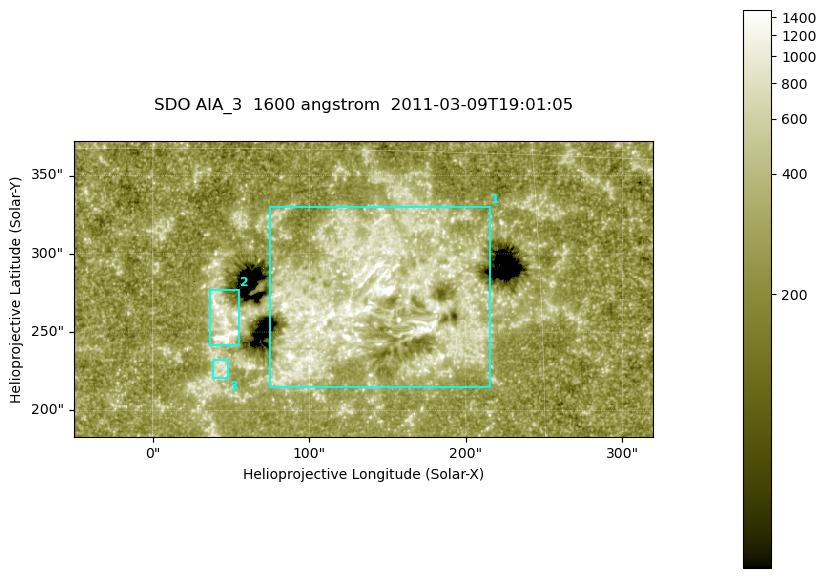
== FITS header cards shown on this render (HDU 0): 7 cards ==
TELESCOP= 'SDO     '           /
INSTRUME= 'AIA_3   '           /
WAVELNTH=                 1600 /
WAVEUNIT= 'angstrom'           /
DATE-OBS= '2011-03-09T19:01:05.121' /
CTYPE1  = 'HPLN-TAN'           /
CTYPE2  = 'HPLT-TAN'           /

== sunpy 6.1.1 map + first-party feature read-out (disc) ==
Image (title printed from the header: SDO AIA_3  1600 angstrom  2011-03-09T19:01:05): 607 x 311 px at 0.609 arcsec/px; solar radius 967 arcsec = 1587 px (partial field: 2.4% of the solar disc is inside the frame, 100% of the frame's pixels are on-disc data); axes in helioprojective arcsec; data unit not stated in the header (colour bar unlabelled)
Pointing: header CRPIX1/2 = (2052.59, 2044.23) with CRVAL1/2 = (0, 0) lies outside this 607 x 311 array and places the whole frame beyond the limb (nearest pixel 1.42 R_sun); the SolarSoft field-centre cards XCEN/YCEN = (134.4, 277.6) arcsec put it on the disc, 1865 arcsec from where CRPIX/CRVAL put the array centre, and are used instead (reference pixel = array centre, CRVAL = XCEN/YCEN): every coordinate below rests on XCEN/YCEN
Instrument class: DISC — disc imager (sunpy class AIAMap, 1600 A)
Bright regions (active regions / flare kernels): reference = the on-disc median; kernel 5 px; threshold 5 sigma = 397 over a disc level ~253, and >= 1.15x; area >= 188 px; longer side >= 4 px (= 2.4 arcsec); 3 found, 3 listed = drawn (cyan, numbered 1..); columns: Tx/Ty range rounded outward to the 2 arcsec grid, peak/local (2 s.f.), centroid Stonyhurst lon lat
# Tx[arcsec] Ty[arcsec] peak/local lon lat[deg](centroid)
1 74..216 214..330 10 +8 +9
2 36..56 242..278 10 +3 +8
3 38..48 220..232 3.8 +3 +6